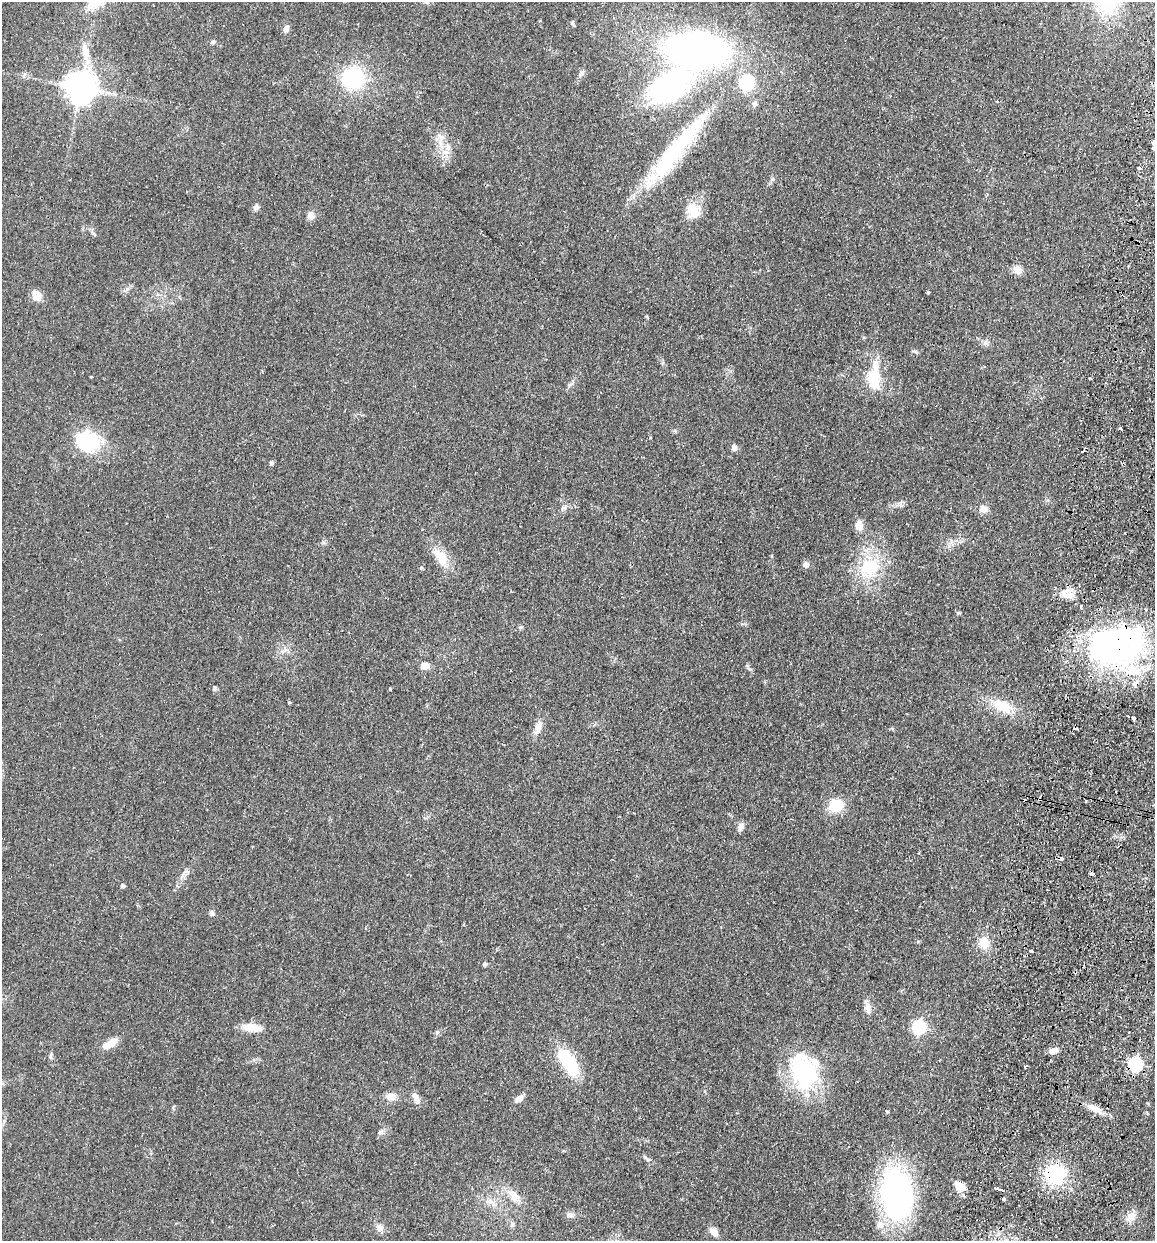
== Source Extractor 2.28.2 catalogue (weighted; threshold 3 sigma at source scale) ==
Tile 10 of 4 x 4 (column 2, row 3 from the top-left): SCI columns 1329-2481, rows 1252-2490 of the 5081 x 4981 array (HDU 1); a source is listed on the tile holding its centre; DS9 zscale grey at full resolution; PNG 1157 x 1243 px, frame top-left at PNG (2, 2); no overlay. Shown black and unused: <1% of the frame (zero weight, under 2 of 3 exposures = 3% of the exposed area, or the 3 px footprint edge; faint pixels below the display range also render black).
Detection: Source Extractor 2.28.2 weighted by HDU 2 'WHT'; one run over the whole footprint, this tile lists its part. Background 0.0478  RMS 0.0068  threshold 0.0307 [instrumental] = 3 sigma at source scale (4.5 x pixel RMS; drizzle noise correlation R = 1.50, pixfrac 1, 0.05/0.05 arcsec/px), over >= 5 px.
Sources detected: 100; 4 inside a brighter object's white glare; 8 cosmic-ray / hot-pixel residue — not listed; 6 inside a brighter listed object's ellipse — not listed separately; the other 82 listed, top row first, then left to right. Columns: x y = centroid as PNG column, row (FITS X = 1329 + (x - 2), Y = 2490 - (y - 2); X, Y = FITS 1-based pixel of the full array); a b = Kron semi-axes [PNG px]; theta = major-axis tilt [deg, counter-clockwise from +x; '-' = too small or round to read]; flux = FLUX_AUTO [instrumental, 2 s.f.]
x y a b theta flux
427 2 8 4 9 1.5
572 23 6 4 -89 0.91
286 28 8 6 66 3.4
213 42 5 5 - 1.1
696 50 48 29 -4 280
86 53 21 10 -78 9.8
581 74 12 5 54 2.2
353 78 26 23 -23 46
746 83 19 17 -70 24
80 87 9 9 - 990
669 87 39 22 32 150
754 104 8 6 -89 1.9
441 137 8 6 -44 2.7
1154 143 4 3 - 11
448 147 12 7 -72 4.2
1153 148 3 3 - 2.5
674 151 89 20 52 75
1138 168 3 3 - 1.6
256 207 9 6 60 2
693 210 21 14 -59 12
311 215 10 9 - 3.3
1017 269 11 10 - 4.5
928 292 3 3 - 1.1
37 298 12 11 - 5.4
91 377 3 3 - 0.99
1090 378 3 3 - 2.5
874 379 36 17 -90 21
570 385 7 5 32 1.5
1120 428 4 3 - 0.73
89 441 37 21 -22 33
734 447 7 6 - 2.6
271 463 7 5 65 1.2
983 509 11 10 - 4
859 526 10 9 - 6.2
441 558 24 13 -66 12
806 564 7 6 - 2.9
869 567 29 24 32 32
421 568 5 5 - 0.92
1067 595 20 10 -13 8.1
1081 606 4 3 - 1.1
520 627 6 4 -18 0.89
1114 649 60 44 59 140
425 666 10 8 -6 4.3
214 688 6 5 - 1.3
289 703 3 3 - 1.4
1002 706 24 14 -24 17
1134 718 3 3 - 10
538 728 17 8 75 4.8
835 806 15 13 25 16
741 826 10 8 68 2.9
122 885 4 4 - 1.9
212 913 6 6 - 2
984 943 15 13 -69 9.2
1031 951 4 3 - 3.1
485 964 5 4 - 1.5
867 1008 15 7 -80 4.2
919 1027 6 6 - 100
252 1028 23 8 -7 9.9
437 1032 6 5 - 1
1129 1032 2 2 - 0.63
110 1044 21 8 31 8.3
1053 1051 10 6 20 3.6
568 1062 23 11 -55 45
1136 1064 6 6 - 120
1025 1066 3 2 - 1.1
804 1072 44 31 -73 65
391 1096 14 9 -5 5.1
519 1098 11 7 39 3.4
417 1100 10 8 -80 2.9
1095 1109 16 8 -29 5.6
380 1132 6 6 - 2
1055 1174 20 19 - 43
960 1187 12 7 -35 8.4
997 1189 4 3 - 13
1001 1190 6 3 -8 12
897 1193 47 28 -87 160
513 1195 19 9 -66 6.3
1004 1199 3 3 - 2.8
570 1215 10 6 1 2.3
1131 1217 14 10 64 5.5
380 1228 10 9 - 3.4
713 1232 13 8 -42 4.1
Overlapping masked pixels (flux is a lower limit): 3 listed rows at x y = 1114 649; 1136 1064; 1055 1174
Isophote crosses this tile's border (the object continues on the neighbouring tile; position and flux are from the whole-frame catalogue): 2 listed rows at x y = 427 2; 1154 143
Unlisted compact peaks at least as high as the median listed source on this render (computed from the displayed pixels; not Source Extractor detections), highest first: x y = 958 613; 915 351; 750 669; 645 1157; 985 343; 772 179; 127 289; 901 505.